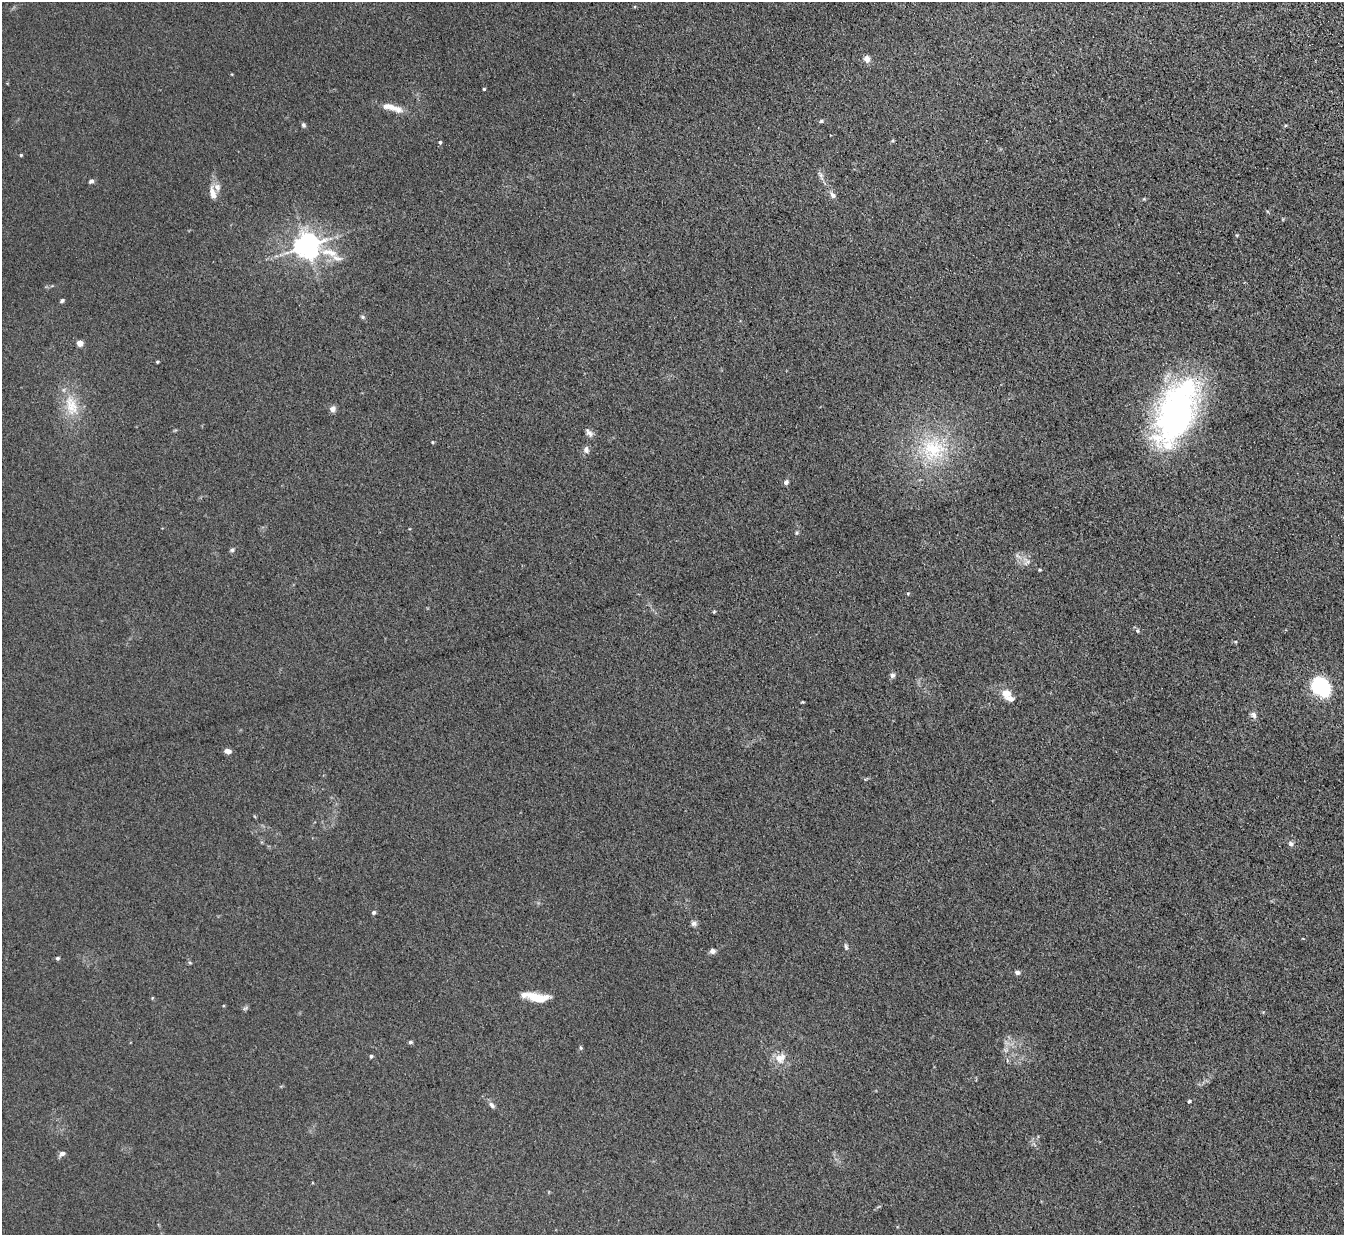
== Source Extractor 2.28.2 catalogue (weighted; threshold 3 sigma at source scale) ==
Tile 10 of 4 x 4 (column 2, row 3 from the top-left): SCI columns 1417-2758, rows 1403-2635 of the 5515 x 5398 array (HDU 1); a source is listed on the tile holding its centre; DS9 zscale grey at full resolution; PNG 1346 x 1237 px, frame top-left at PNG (2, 2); no overlay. Shown black and unused: <1% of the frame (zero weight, under 3 of 5 exposures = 4% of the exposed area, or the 3 px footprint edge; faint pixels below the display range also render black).
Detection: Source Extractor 2.28.2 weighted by HDU 2 'WHT'; one run over the whole footprint, this tile lists its part. Background 0.0415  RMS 0.0047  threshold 0.0211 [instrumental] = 3 sigma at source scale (4.5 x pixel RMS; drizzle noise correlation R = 1.50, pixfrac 1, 0.05/0.05 arcsec/px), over >= 5 px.
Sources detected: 60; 1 long thin detection or spike segment (spike, bleed or trail) — not listed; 4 inside a brighter listed object's ellipse — not listed separately; the other 55 listed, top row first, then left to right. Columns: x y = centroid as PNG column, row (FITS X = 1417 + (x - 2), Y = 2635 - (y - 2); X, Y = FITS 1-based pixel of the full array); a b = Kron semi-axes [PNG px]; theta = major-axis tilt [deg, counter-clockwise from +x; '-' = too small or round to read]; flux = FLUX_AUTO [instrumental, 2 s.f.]
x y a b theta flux
867 59 9 8 - 2.2
484 89 4 3 - 0.45
389 107 21 9 -13 4.6
821 121 5 4 - 0.62
303 125 6 5 - 0.98
440 142 5 4 - 0.66
21 155 4 3 - 0.57
821 176 11 6 -80 1.7
91 181 6 5 - 1.2
213 193 19 8 -78 3.9
832 195 10 7 -50 1.9
1236 235 5 3 - 0.43
307 246 8 7 - 500
329 252 27 9 -12 7.4
62 301 5 4 - 0.83
362 317 6 4 -22 0.74
80 343 5 5 - 3.7
157 362 4 3 - 0.49
71 406 31 17 -77 13
333 409 8 7 - 1.9
1176 412 75 37 67 130
589 433 13 6 -51 1.9
432 442 4 4 - 0.42
933 449 36 32 4 33
586 450 10 7 -72 1.7
786 482 6 5 - 1.4
796 533 7 3 71 0.66
232 550 5 5 - 0.87
1018 556 11 3 -40 1.2
1040 570 4 3 - 0.5
908 593 4 3 - 0.5
714 611 5 3 - 0.42
1137 631 6 5 - 0.88
892 675 7 6 - 1.3
1320 687 17 14 -36 42
1006 693 11 11 - 4.9
803 702 4 3 - 0.46
1253 715 9 7 -43 1.6
228 751 7 5 -13 2.2
1291 844 7 6 - 1.4
374 912 5 4 - 0.89
694 924 8 6 15 1.4
846 947 9 5 -75 1
712 951 7 6 - 1.6
57 958 5 4 - 0.71
1017 972 7 5 -9 1.4
536 997 23 9 -7 11
245 1008 8 4 36 0.79
410 1042 5 4 - 0.85
581 1048 5 5 - 0.6
371 1056 5 4 - 0.64
780 1058 15 13 24 5.4
1189 1101 4 3 - 0.73
492 1105 10 5 -47 1.5
62 1153 8 6 32 1.6